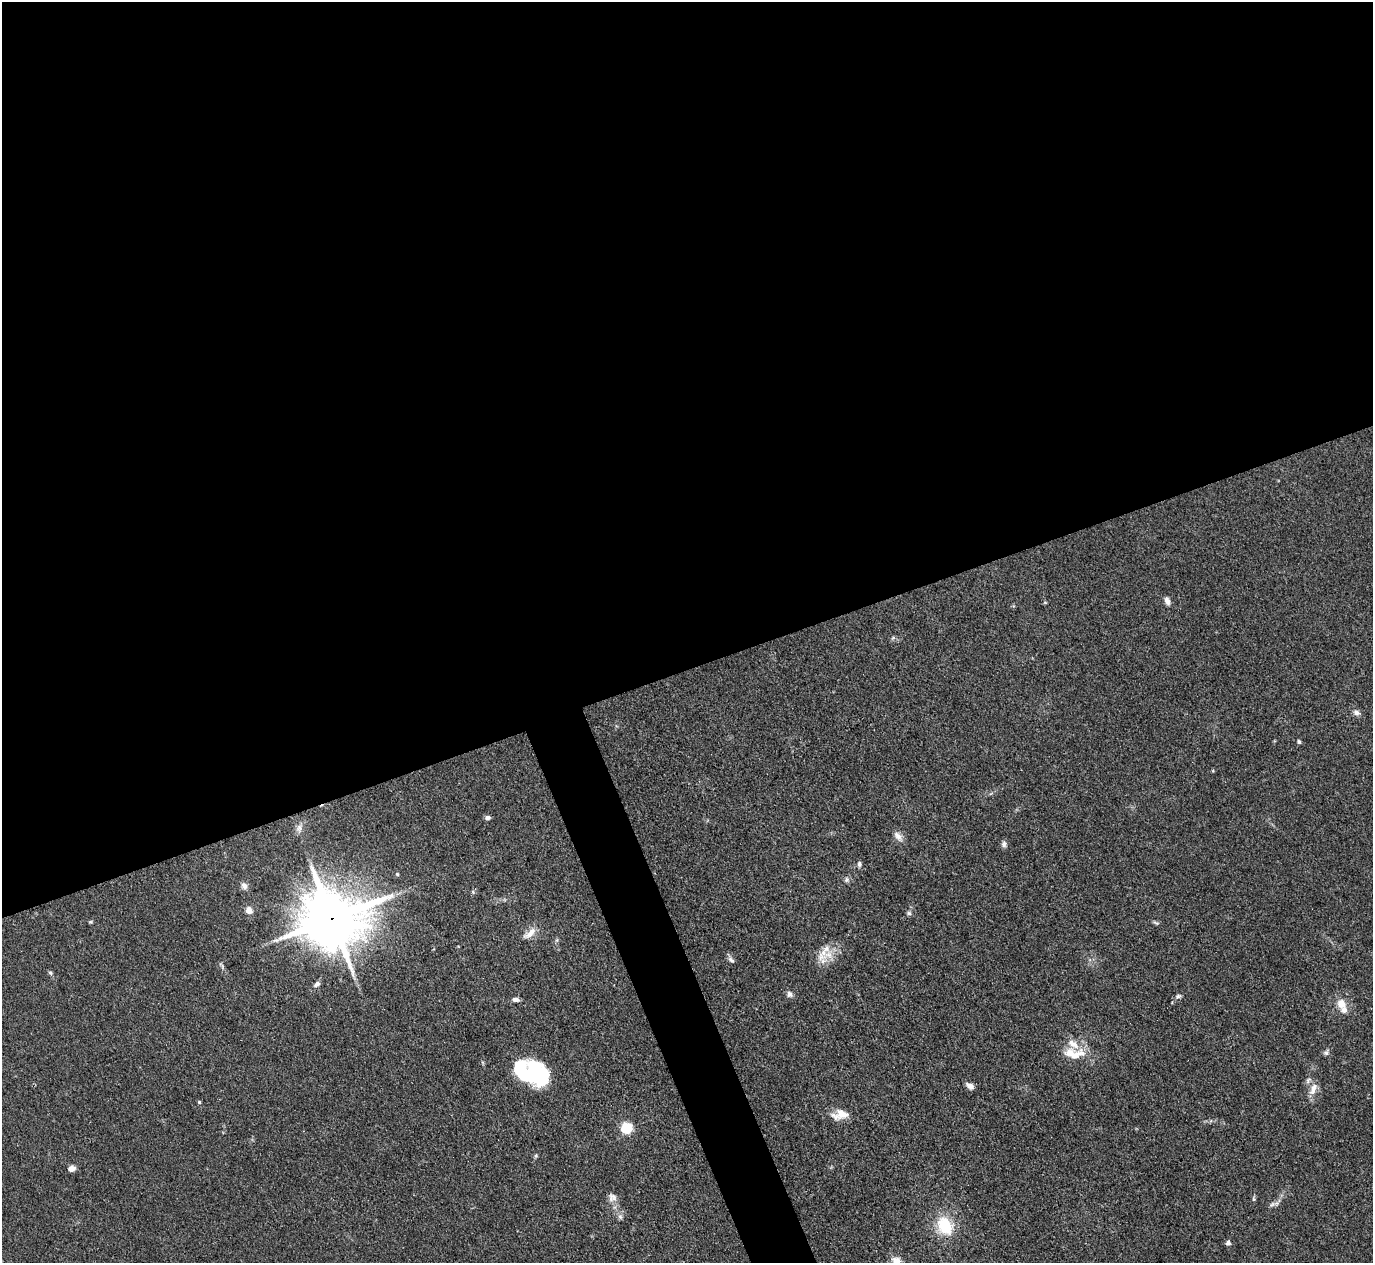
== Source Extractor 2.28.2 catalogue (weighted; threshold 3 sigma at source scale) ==
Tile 2 of 4 x 4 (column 2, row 1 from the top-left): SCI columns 1374-2744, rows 4063-5323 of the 5489 x 5476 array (HDU 1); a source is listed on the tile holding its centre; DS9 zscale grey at full resolution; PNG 1375 x 1265 px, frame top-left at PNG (2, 2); no overlay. Shown black and unused: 55% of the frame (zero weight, under 3 of 4 exposures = <1% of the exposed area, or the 3 px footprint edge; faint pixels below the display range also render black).
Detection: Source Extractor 2.28.2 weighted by HDU 2 'WHT'; one run over the whole footprint, this tile lists its part. Background 0.114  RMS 0.0067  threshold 0.03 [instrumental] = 3 sigma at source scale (4.5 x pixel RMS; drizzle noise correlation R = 1.50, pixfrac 1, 0.05/0.05 arcsec/px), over >= 5 px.
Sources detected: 50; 5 inside a brighter listed object's ellipse — not listed separately; the other 45 listed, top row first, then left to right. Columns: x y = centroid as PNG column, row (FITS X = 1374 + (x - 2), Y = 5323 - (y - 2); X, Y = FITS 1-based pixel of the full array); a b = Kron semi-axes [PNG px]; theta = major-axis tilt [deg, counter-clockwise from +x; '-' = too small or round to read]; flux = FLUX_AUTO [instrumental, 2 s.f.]
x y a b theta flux
1167 601 10 6 -66 3
893 638 6 4 18 1.1
1356 712 10 7 -25 2.6
1299 742 5 4 - 1.2
487 818 6 4 10 2.2
299 828 12 7 77 3.2
898 836 16 8 -50 4.3
1004 844 9 7 88 2.2
859 864 7 5 89 1.6
397 874 4 4 - 0.85
846 880 7 5 90 1.6
244 886 10 8 -56 2.8
473 892 5 4 - 0.9
249 910 8 7 - 4.5
909 913 6 6 - 1.3
332 919 19 16 9 4800
90 922 5 4 - 0.79
1156 923 11 3 -31 1.1
530 933 20 8 39 6.3
821 957 21 11 -69 8.3
731 960 11 6 -45 2.1
50 973 6 5 - 1.2
317 984 9 5 35 2.3
789 994 9 7 -61 2.4
1178 996 9 5 22 1.7
515 1000 8 5 -6 2.7
1341 1004 12 10 -77 7.3
1070 1053 32 11 9 12
1326 1053 7 6 - 1.7
534 1074 29 22 -45 62
1308 1080 9 5 54 1.8
970 1086 10 6 -38 3.4
1313 1089 17 8 67 5.9
199 1102 5 4 - 0.77
840 1114 23 12 9 9.1
626 1128 5 5 - 65
536 1155 5 5 - 0.92
72 1168 8 6 11 3.9
612 1197 12 12 - 4.1
1253 1199 7 4 -81 1
1272 1204 12 6 16 2.3
620 1216 9 6 -62 2
945 1226 24 18 -62 25
1228 1243 5 4 - 2.9
897 1261 13 9 -29 5.3
Overlapping masked pixels (flux is a lower limit): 1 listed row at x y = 332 919
Isophote crosses this tile's border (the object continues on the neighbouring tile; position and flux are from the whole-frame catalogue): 1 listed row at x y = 897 1261